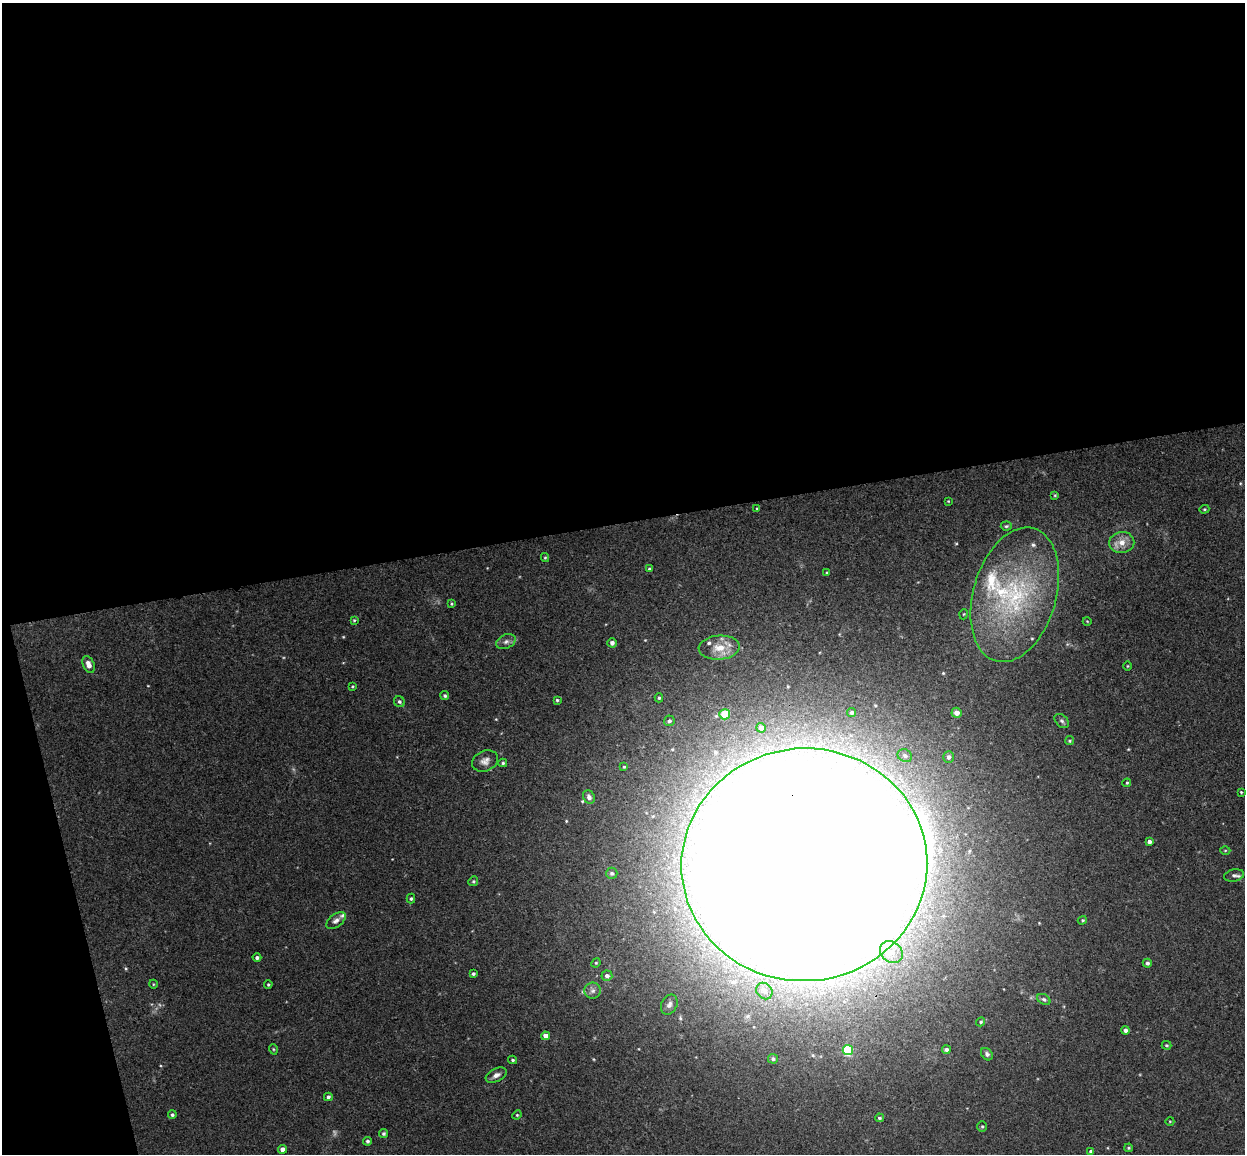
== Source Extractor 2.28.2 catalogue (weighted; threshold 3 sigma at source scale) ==
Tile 1 of 4 x 4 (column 1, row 1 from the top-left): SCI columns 57-1299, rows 3608-4759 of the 5086 x 5029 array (HDU 1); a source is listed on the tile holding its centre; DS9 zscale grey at full resolution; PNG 1247 x 1156 px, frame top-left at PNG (2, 3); each listed source drawn as its Kron ellipse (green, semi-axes under 4 px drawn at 4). Shown black and unused: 48% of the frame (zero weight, under 3 of 4 exposures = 5% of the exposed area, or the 3 px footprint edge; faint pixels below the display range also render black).
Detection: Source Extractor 2.28.2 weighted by HDU 2 'WHT'; one run over the whole footprint, this tile lists its part. Background 0.0493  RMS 0.0046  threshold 0.0208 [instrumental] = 3 sigma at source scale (4.5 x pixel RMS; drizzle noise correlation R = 1.50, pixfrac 1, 0.05/0.05 arcsec/px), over >= 5 px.
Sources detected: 89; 1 too faint to see at this stretch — neither listed nor drawn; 6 inside a brighter listed object's ellipse — not listed separately; the other 82 listed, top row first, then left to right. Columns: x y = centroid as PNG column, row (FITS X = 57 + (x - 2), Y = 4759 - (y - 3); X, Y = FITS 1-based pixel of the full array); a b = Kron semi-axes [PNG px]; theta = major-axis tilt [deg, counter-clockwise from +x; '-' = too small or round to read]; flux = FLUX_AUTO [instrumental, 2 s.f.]
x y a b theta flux
1055 495 4 4 - 0.48
948 501 4 3 - 0.32
757 509 3 3 - 0.45
1204 509 5 4 - 0.54
1006 526 5 4 - 0.65
1122 542 12 10 8 5.2
545 558 4 4 - 0.52
649 569 4 3 - 0.59
827 573 3 3 - 0.69
1015 595 69 41 74 70
451 604 4 3 - 0.47
964 614 5 3 - 0.41
354 620 4 3 - 0.51
1087 621 4 3 - 0.3
506 642 10 7 23 1.9
612 643 4 4 - 1.6
719 648 20 12 4 7.2
89 664 9 5 -69 2.7
1127 666 4 3 - 0.38
352 686 4 3 - 0.45
445 696 5 4 - 0.8
659 698 4 4 - 0.6
557 700 3 3 - 0.58
399 702 6 5 - 1.1
852 712 4 4 - 0.95
957 713 5 5 - 3.7
725 714 5 5 - 10
669 721 5 5 - 1.2
1062 721 8 5 -44 1.1
761 728 5 5 - 2.9
1070 741 4 4 - 0.67
905 756 7 6 - 1.5
949 757 6 5 - 1.6
485 761 13 10 24 3
503 763 4 4 - 0.64
624 767 3 3 - 0.53
1127 783 4 4 - 0.56
1241 792 3 2 - 0.41
589 797 7 5 -57 1.6
1149 842 4 4 - 1.7
1225 850 5 3 - 0.44
804 865 123 116 5 6800
612 873 6 5 - 1.2
1234 875 10 6 13 1.4
473 881 5 4 - 0.65
411 899 5 4 - 0.7
1082 920 4 4 - 0.59
336 921 11 6 37 1.8
891 952 12 10 -39 6.1
257 957 4 4 - 1
596 963 5 4 - 0.55
1147 963 4 4 - 0.98
473 974 4 3 - 0.8
607 976 5 5 - 1.5
153 984 4 3 - 0.36
268 985 4 3 - 0.56
593 991 8 8 - 1.7
764 991 9 7 -48 2.8
1044 999 7 5 -31 0.91
669 1005 10 7 64 2.2
981 1022 4 4 - 0.62
1125 1030 4 4 - 1.5
546 1036 4 4 - 3.4
1167 1045 5 3 - 0.55
273 1049 5 3 - 0.44
848 1050 5 5 - 32
946 1050 4 4 - 1.6
987 1054 7 5 -53 1.2
773 1059 5 5 - 1.2
513 1060 4 3 - 0.65
496 1075 11 6 26 2.2
328 1097 4 4 - 1.1
172 1115 4 4 - 0.82
517 1115 5 4 - 0.47
879 1118 4 3 - 0.73
1170 1121 4 3 - 0.36
982 1126 5 4 - 0.67
384 1133 5 4 - 0.79
367 1141 4 4 - 0.86
1129 1148 4 3 - 0.56
282 1149 4 4 - 2.5
1091 1151 4 4 - 1.2
Overlapping masked pixels (flux is a lower limit): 2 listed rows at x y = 725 714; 804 865